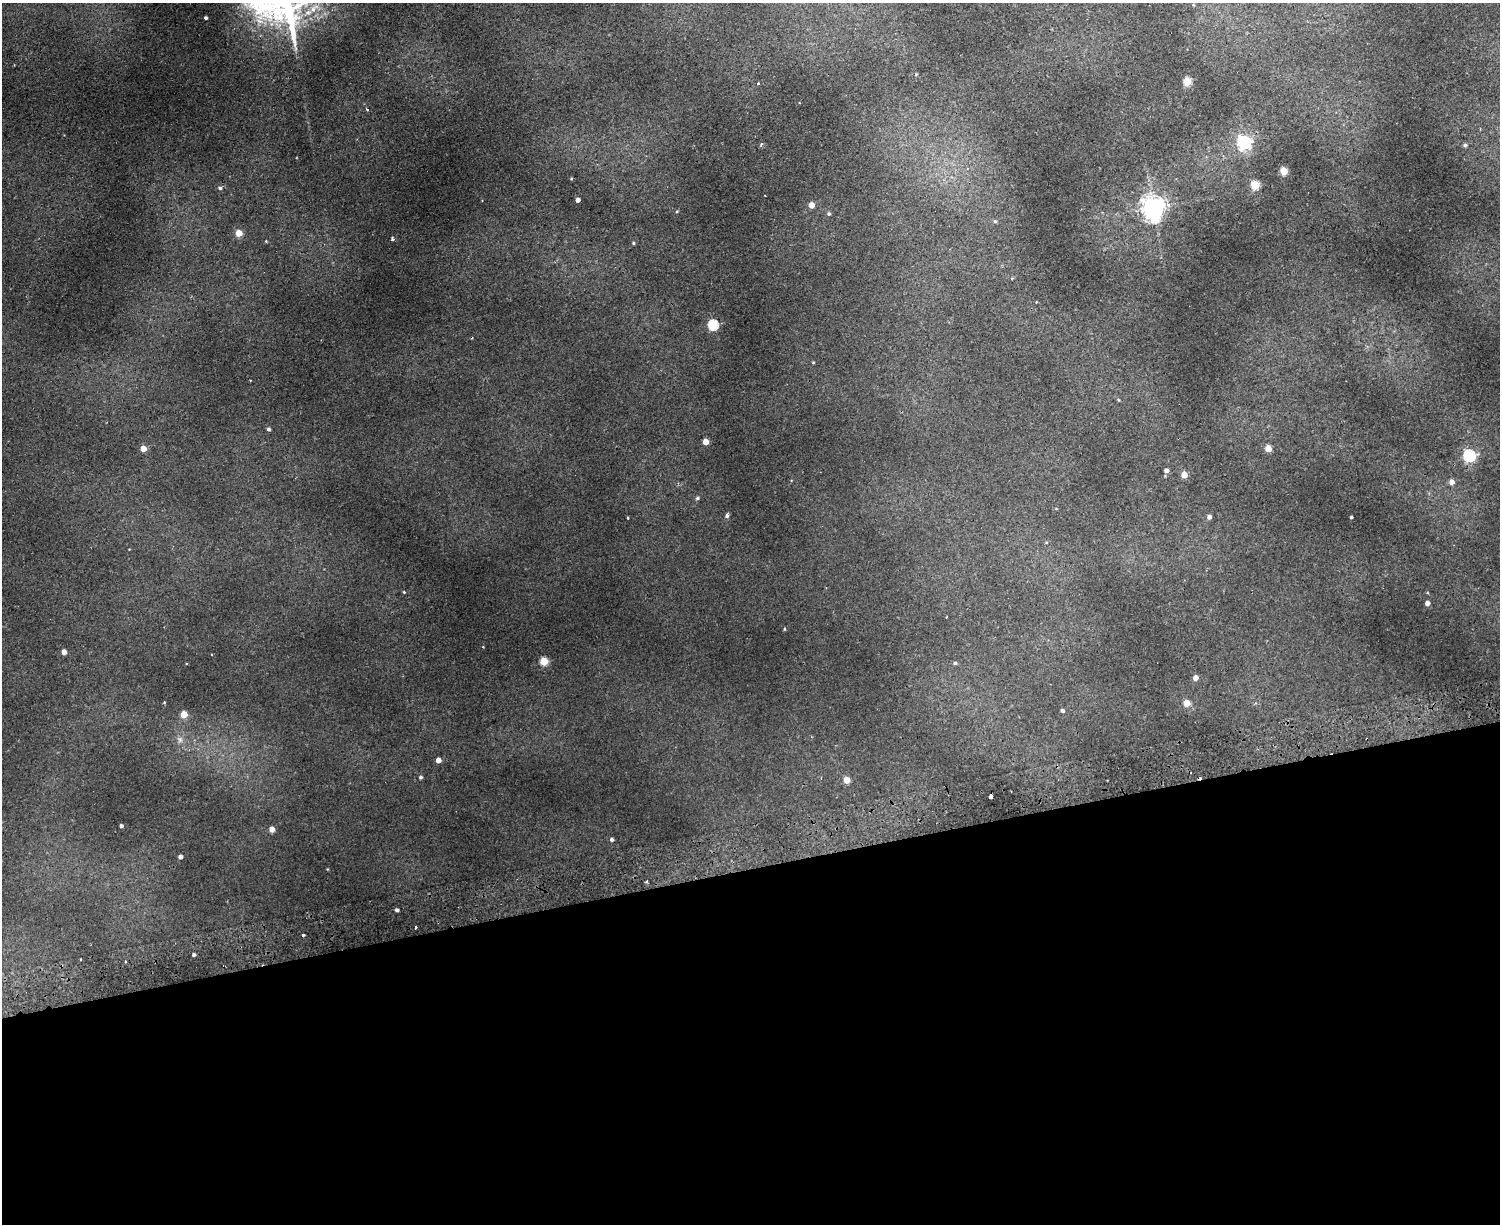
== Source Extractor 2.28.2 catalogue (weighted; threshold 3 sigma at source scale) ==
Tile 11 of 3 x 4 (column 2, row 4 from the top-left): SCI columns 1792-3289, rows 57-1278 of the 4965 x 5000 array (HDU 1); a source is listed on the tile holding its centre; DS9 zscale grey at full resolution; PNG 1502 x 1226 px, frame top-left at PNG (2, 3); no overlay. Shown black and unused: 29% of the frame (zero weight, under 2 of 3 exposures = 4% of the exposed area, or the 3 px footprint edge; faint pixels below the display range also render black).
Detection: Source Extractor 2.28.2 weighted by HDU 2 'WHT'; one run over the whole footprint, this tile lists its part. Background 0.0318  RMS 0.0041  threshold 0.0185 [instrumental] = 3 sigma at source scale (4.5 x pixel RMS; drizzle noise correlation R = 1.50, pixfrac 1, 0.05/0.05 arcsec/px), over >= 5 px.
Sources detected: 66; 2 cosmic-ray / hot-pixel residue — not listed; the other 64 listed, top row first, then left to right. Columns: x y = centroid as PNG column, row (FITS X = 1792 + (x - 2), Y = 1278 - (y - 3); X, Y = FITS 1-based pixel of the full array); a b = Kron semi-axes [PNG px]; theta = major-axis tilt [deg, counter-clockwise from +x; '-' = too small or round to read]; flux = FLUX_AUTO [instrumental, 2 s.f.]
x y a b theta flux
206 18 3 3 - 0.74
1187 81 5 5 - 16
758 84 3 2 - 0.52
367 109 4 3 - 0.36
1244 142 6 6 - 80
761 145 5 4 - 0.6
1465 145 5 4 - 0.77
1284 171 5 4 - 14
571 179 4 4 - 0.34
1255 185 5 5 - 19
220 188 5 5 - 0.92
578 200 4 4 - 1.7
811 205 4 4 - 5
1153 207 8 7 - 320
677 211 4 3 - 0.35
829 214 5 5 - 0.64
995 221 5 5 - 0.62
239 233 4 4 - 9.4
392 239 5 3 - 0.52
266 241 4 2 - 0.29
633 243 4 3 - 0.5
1012 278 4 3 - 0.39
1036 302 3 3 - 0.53
713 325 5 5 - 33
813 362 5 3 - 0.33
1118 400 5 3 - 0.35
268 429 5 4 - 0.71
705 442 4 4 - 5.6
143 448 4 4 - 5.3
1268 449 4 4 - 7.5
1469 455 6 5 - 61
1166 470 4 4 - 1.5
1184 475 4 4 - 6.9
1451 482 5 5 - 2.7
697 498 5 4 - 0.68
727 516 6 5 - 0.9
1209 517 5 4 - 1.3
1351 517 3 3 - 0.51
627 518 3 3 - 0.49
404 592 3 3 - 0.47
1427 603 4 4 - 1.9
483 647 3 2 - 0.3
64 652 4 4 - 2.9
544 661 5 5 - 16
955 663 4 4 - 0.68
1195 678 4 4 - 2.9
164 702 3 3 - 0.36
1186 703 5 4 - 8.2
1062 711 4 4 - 0.87
184 714 5 4 - 9.3
180 740 9 7 -89 1.6
438 760 4 4 - 3.3
420 777 4 4 - 0.73
846 780 4 4 - 7.3
991 796 4 4 - 4.6
121 826 4 3 - 0.93
272 829 4 4 - 4.4
612 840 4 4 - 0.93
180 857 4 4 - 1.4
397 910 4 3 - 0.78
416 927 3 2 - 0.64
303 935 3 3 - 0.74
194 955 3 3 - 0.79
80 960 3 2 - 0.72
Unlisted compact peaks at least as high as the median listed source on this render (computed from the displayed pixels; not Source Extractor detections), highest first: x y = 295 42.